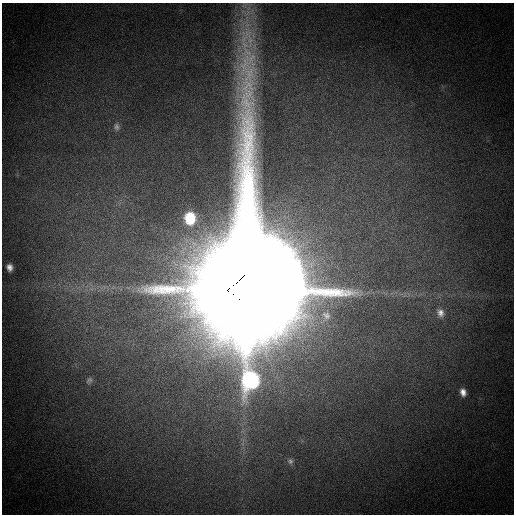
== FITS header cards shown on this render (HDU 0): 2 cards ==
NAXIS1  =                  512
NAXIS2  =                  512

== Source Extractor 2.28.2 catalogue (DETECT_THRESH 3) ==
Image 512 x 512 px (HDU 0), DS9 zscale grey, 1 PNG px = 1 image px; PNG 516 x 516 px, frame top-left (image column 1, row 512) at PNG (2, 3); no overlay
Background 342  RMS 8.2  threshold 24.7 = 3 sigma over >= 5 px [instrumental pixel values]
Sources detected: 11; all 11 listed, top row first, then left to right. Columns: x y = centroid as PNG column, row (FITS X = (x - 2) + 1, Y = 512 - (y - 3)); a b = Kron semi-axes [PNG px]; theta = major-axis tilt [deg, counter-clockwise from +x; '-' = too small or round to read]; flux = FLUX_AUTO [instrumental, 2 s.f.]
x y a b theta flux
246 6 22 14 -20 9.0e+03
239 49 14 8 -85 6.3e+03
117 127 11 8 -76 2.5e+03
190 218 9 8 - 2.1e+04
10 267 6 5 - 2.7e+03
248 289 53 38 -90 3.8e+07
440 313 12 10 -63 4.4e+03
326 315 16 13 -57 8.2e+03
89 380 9 7 57 1.5e+03
463 392 9 7 -77 4.0e+03
290 461 8 8 - 1.9e+03